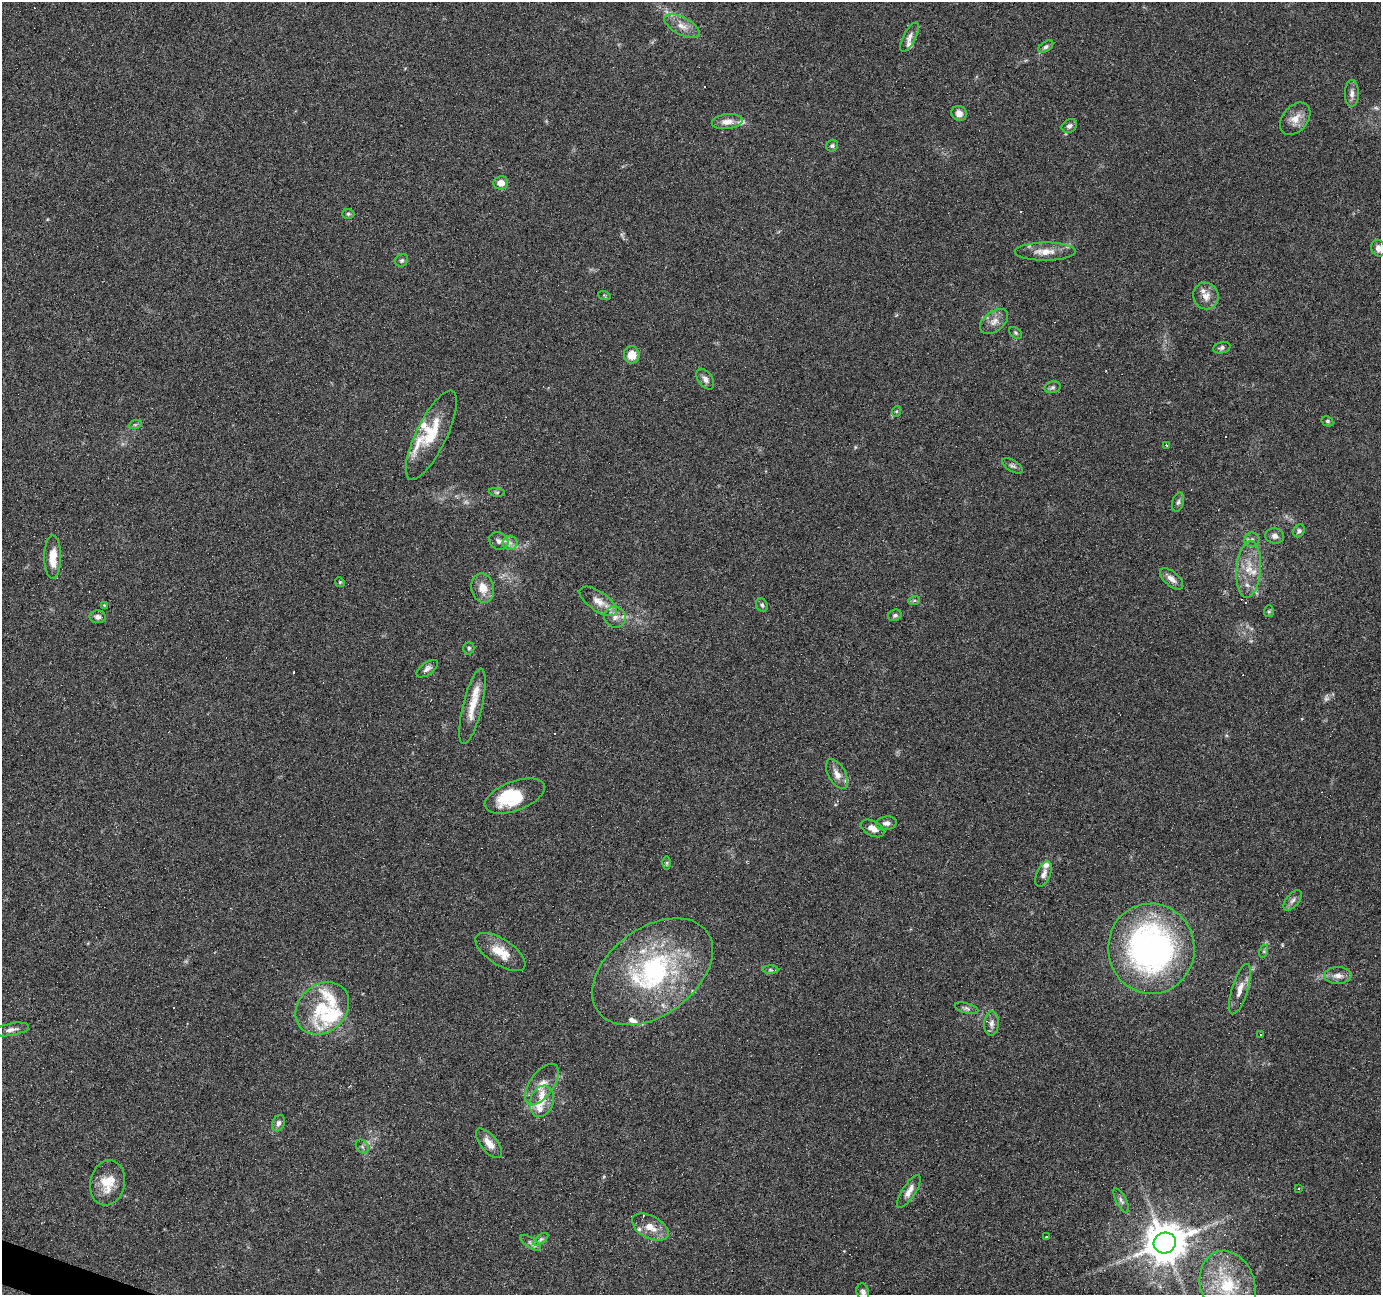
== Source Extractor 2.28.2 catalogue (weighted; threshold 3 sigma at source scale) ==
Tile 7 of 4 x 4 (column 3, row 2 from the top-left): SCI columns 2757-4135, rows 2795-4087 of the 5516 x 5653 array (HDU 1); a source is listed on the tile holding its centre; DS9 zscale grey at full resolution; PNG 1383 x 1297 px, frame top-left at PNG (2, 2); each listed source drawn as its Kron ellipse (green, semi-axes under 4 px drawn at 4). Shown black and unused: <1% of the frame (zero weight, under 4 of 7 exposures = <1% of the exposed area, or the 3 px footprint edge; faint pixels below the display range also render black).
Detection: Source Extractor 2.28.2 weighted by HDU 2 'WHT'; one run over the whole footprint, this tile lists its part. Background 0.035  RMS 0.0028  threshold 0.0115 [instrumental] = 3 sigma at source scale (4.09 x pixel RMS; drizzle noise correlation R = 1.36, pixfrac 0.8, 0.0396/0.0396 arcsec/px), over >= 5 px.
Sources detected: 126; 4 too faint to see at this stretch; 1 inside a brighter object's white glare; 13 cosmic-ray / hot-pixel residue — neither listed nor drawn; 22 inside a brighter listed object's ellipse — not listed separately; the other 86 listed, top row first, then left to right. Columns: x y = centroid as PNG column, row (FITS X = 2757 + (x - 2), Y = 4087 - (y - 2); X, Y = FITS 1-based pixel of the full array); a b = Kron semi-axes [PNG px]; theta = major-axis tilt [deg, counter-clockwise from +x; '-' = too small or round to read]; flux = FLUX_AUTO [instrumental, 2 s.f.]
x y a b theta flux
682 26 19 8 -28 2.7
910 37 16 6 62 1.3
1046 47 8 5 30 0.66
1352 93 13 7 89 1.3
959 113 8 7 - 1.5
1295 119 18 12 51 2.9
727 122 15 7 6 2.2
1069 126 8 6 30 0.81
832 146 6 5 - 0.48
501 183 7 6 - 2.4
348 214 6 5 - 0.43
1378 248 8 7 - 1.3
1045 252 30 9 0 3.6
402 260 7 6 - 0.49
604 295 6 4 -19 0.33
1206 296 13 12 - 2.4
994 321 16 10 37 2.2
1015 333 7 5 -42 0.45
1222 348 9 5 12 0.66
632 355 9 8 - 4
705 379 11 7 -55 1.3
1053 387 8 6 15 0.66
897 411 6 3 71 0.29
1327 421 6 5 - 0.43
135 425 7 4 19 0.42
431 435 49 15 64 9.5
1166 445 4 2 - 0.18
1012 466 11 5 -32 0.77
497 492 8 4 -8 0.45
1178 502 9 5 74 0.77
1299 531 7 5 55 0.7
1275 536 9 7 -6 1.2
1252 540 7 7 - 0.82
499 541 10 8 -34 1.2
510 543 7 7 - 1.1
53 557 21 8 90 4.3
1249 569 28 12 86 5.7
1171 579 14 7 -40 1.6
340 582 5 4 - 0.3
483 588 14 11 -77 3.4
598 601 21 9 -34 3
914 601 6 4 20 0.37
104 605 4 4 - 0.22
762 605 7 5 -59 0.53
1269 611 6 5 - 0.4
895 615 7 5 25 0.59
98 617 8 6 -2 1.2
615 617 11 10 - 1.9
469 648 6 5 - 0.53
427 669 12 6 36 1.1
472 706 39 9 76 5.1
837 774 16 8 -61 2.1
515 796 31 14 20 12
886 823 10 6 7 1.1
872 828 13 7 -29 2
667 863 6 4 90 0.41
1044 874 14 6 66 1.4
1293 900 12 6 50 1.1
1151 949 45 43 -83 85
1264 951 6 4 72 0.38
500 952 28 13 -33 5.4
770 970 8 4 0 0.41
652 972 68 43 37 44
1338 975 14 8 0 1.9
1240 989 26 8 73 2.8
322 1008 29 23 43 12
966 1008 12 5 -15 0.81
992 1024 12 7 85 1.4
11 1029 18 6 11 1.4
1260 1035 3 3 - 0.77
542 1084 24 12 55 3.5
542 1101 16 11 71 3.3
278 1123 8 6 69 0.94
489 1143 18 8 -50 2.9
362 1146 7 5 -54 0.67
107 1183 23 17 78 5.7
1299 1189 3 3 - 0.74
909 1191 19 6 57 2.1
1121 1201 13 5 -62 0.86
650 1227 20 11 -29 3.6
1046 1237 3 3 - 1.4
541 1239 8 4 36 0.61
531 1243 12 5 -34 0.83
1165 1243 11 10 - 790
1228 1285 35 27 -72 17
863 1292 8 6 -73 0.82
Isophote crosses this tile's border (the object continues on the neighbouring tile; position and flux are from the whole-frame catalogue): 1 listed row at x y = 1378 248